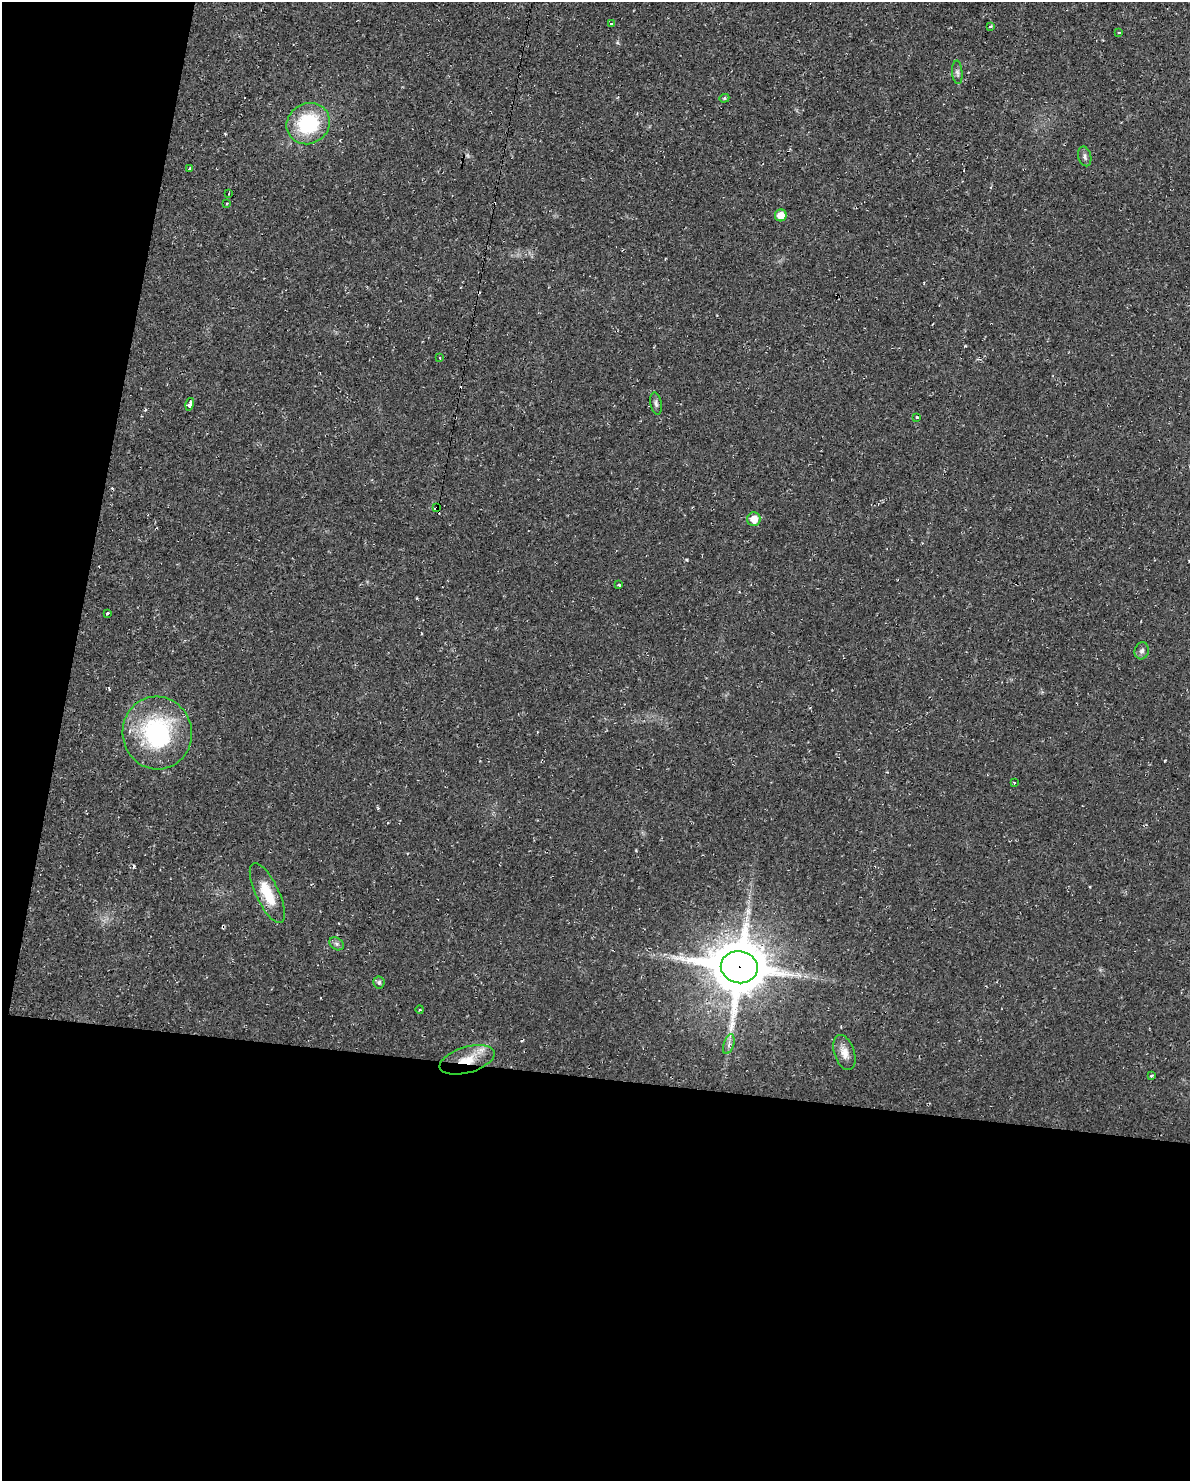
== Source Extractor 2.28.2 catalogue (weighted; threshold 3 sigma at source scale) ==
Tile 9 of 4 x 3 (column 1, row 3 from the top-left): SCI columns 1-1188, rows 112-1590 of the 4751 x 4773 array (HDU 1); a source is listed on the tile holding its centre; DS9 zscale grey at full resolution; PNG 1192 x 1483 px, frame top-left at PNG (2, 2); each listed source drawn as its Kron ellipse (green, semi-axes under 4 px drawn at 4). Shown black and unused: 33% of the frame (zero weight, under 2 of 3 exposures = <1% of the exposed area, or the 3 px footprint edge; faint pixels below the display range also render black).
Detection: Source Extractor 2.28.2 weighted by HDU 2 'WHT'; one run over the whole footprint, this tile lists its part. Background 0.02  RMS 0.0061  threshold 0.0274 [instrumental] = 3 sigma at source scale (4.5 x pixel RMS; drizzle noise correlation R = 1.50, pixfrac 1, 0.05/0.05 arcsec/px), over >= 5 px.
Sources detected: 38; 7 cosmic-ray / hot-pixel residue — neither listed nor drawn; the other 31 listed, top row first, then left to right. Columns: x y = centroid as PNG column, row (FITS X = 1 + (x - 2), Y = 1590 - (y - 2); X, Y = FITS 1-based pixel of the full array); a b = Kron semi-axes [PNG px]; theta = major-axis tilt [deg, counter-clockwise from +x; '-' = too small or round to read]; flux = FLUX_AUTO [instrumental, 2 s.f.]
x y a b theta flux
611 23 3 3 - 1.4
990 26 3 3 - 4.2
1119 33 3 2 - 0.76
957 72 12 5 -85 1.8
724 98 5 4 - 0.74
308 124 22 20 30 42
1085 156 10 6 -74 1.9
190 169 3 3 - 0.89
229 193 2 2 - 0.52
227 203 2 2 - 0.55
781 215 6 6 - 6.9
440 358 4 3 - 0.46
656 403 11 5 -80 1.9
190 404 6 3 76 11
917 418 3 3 - 2.5
437 507 4 2 - 9.4
754 519 7 6 - 7.1
619 585 3 3 - 3.4
107 614 4 3 - 3.1
1142 651 8 7 - 2.2
157 733 36 34 -80 77
1014 783 3 3 - 0.78
267 893 33 11 -65 17
336 944 7 6 - 1.6
739 967 18 16 -10 3600
379 983 6 5 - 1.4
420 1010 4 3 - 0.63
729 1044 10 5 72 2.1
844 1053 18 10 -71 5.9
467 1060 28 13 16 16
1151 1076 4 4 - 0.75
Overlapping masked pixels (flux is a lower limit): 3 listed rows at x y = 437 507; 739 967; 467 1060
Unlisted compact peaks at least as high as the median listed source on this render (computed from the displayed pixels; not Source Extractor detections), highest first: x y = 965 346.